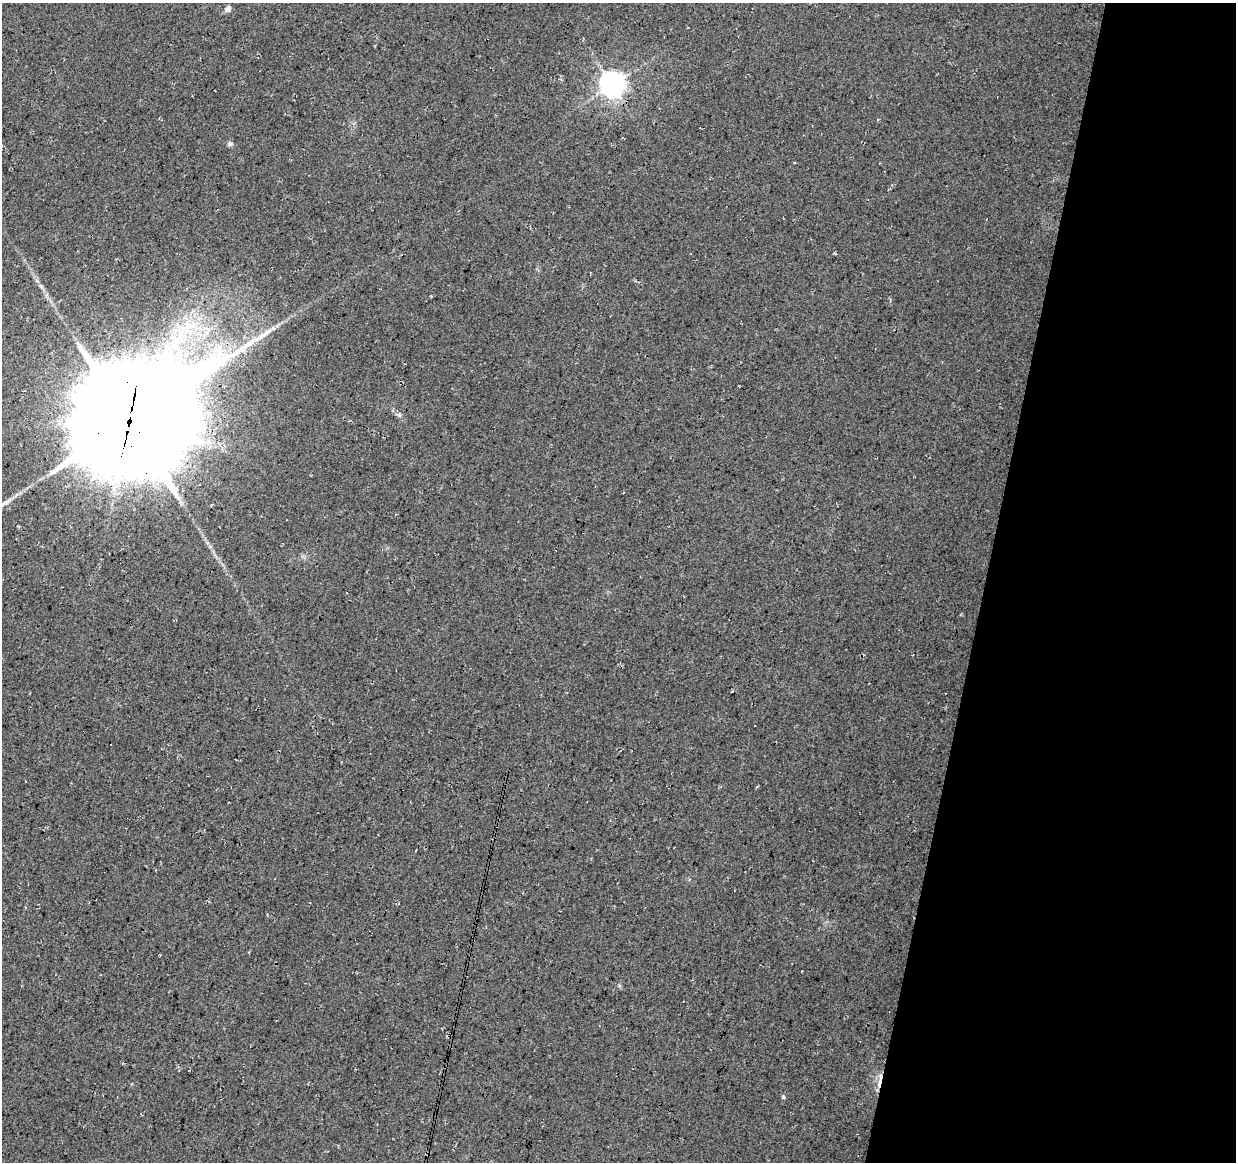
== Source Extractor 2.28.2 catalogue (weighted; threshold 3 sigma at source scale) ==
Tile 8 of 4 x 4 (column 4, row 2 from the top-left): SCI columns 3702-4935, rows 2544-3703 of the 4944 x 5147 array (HDU 1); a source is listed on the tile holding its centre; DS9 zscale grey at full resolution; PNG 1238 x 1164 px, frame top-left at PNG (2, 3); no overlay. Shown black and unused: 20% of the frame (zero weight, under 3 of 4 exposures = <1% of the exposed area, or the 3 px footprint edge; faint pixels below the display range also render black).
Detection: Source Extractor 2.28.2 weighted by HDU 2 'WHT'; one run over the whole footprint, this tile lists its part. Background 0.0376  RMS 0.01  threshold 0.0463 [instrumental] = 3 sigma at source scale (4.5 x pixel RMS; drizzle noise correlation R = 1.50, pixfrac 1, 0.0396/0.0396 arcsec/px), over >= 5 px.
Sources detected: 9; all 9 listed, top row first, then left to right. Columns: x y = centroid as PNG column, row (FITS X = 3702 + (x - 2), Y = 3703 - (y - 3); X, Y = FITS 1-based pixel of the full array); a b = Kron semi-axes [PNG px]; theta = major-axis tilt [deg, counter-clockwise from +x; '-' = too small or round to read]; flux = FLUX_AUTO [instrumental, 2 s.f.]
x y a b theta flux
228 9 8 7 - 3.7
612 84 8 8 - 1000
230 144 7 6 - 2.3
273 328 6 5 - 2.4
399 415 7 5 -46 2.3
130 421 46 39 34 26000
946 693 2 2 - 0.62
879 1081 22 4 78 8.6
783 1097 5 4 - 1.8
Overlapping masked pixels (flux is a lower limit): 2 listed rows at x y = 130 421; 879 1081
Isophote crosses this tile's border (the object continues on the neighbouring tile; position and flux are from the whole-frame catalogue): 1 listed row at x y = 130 421